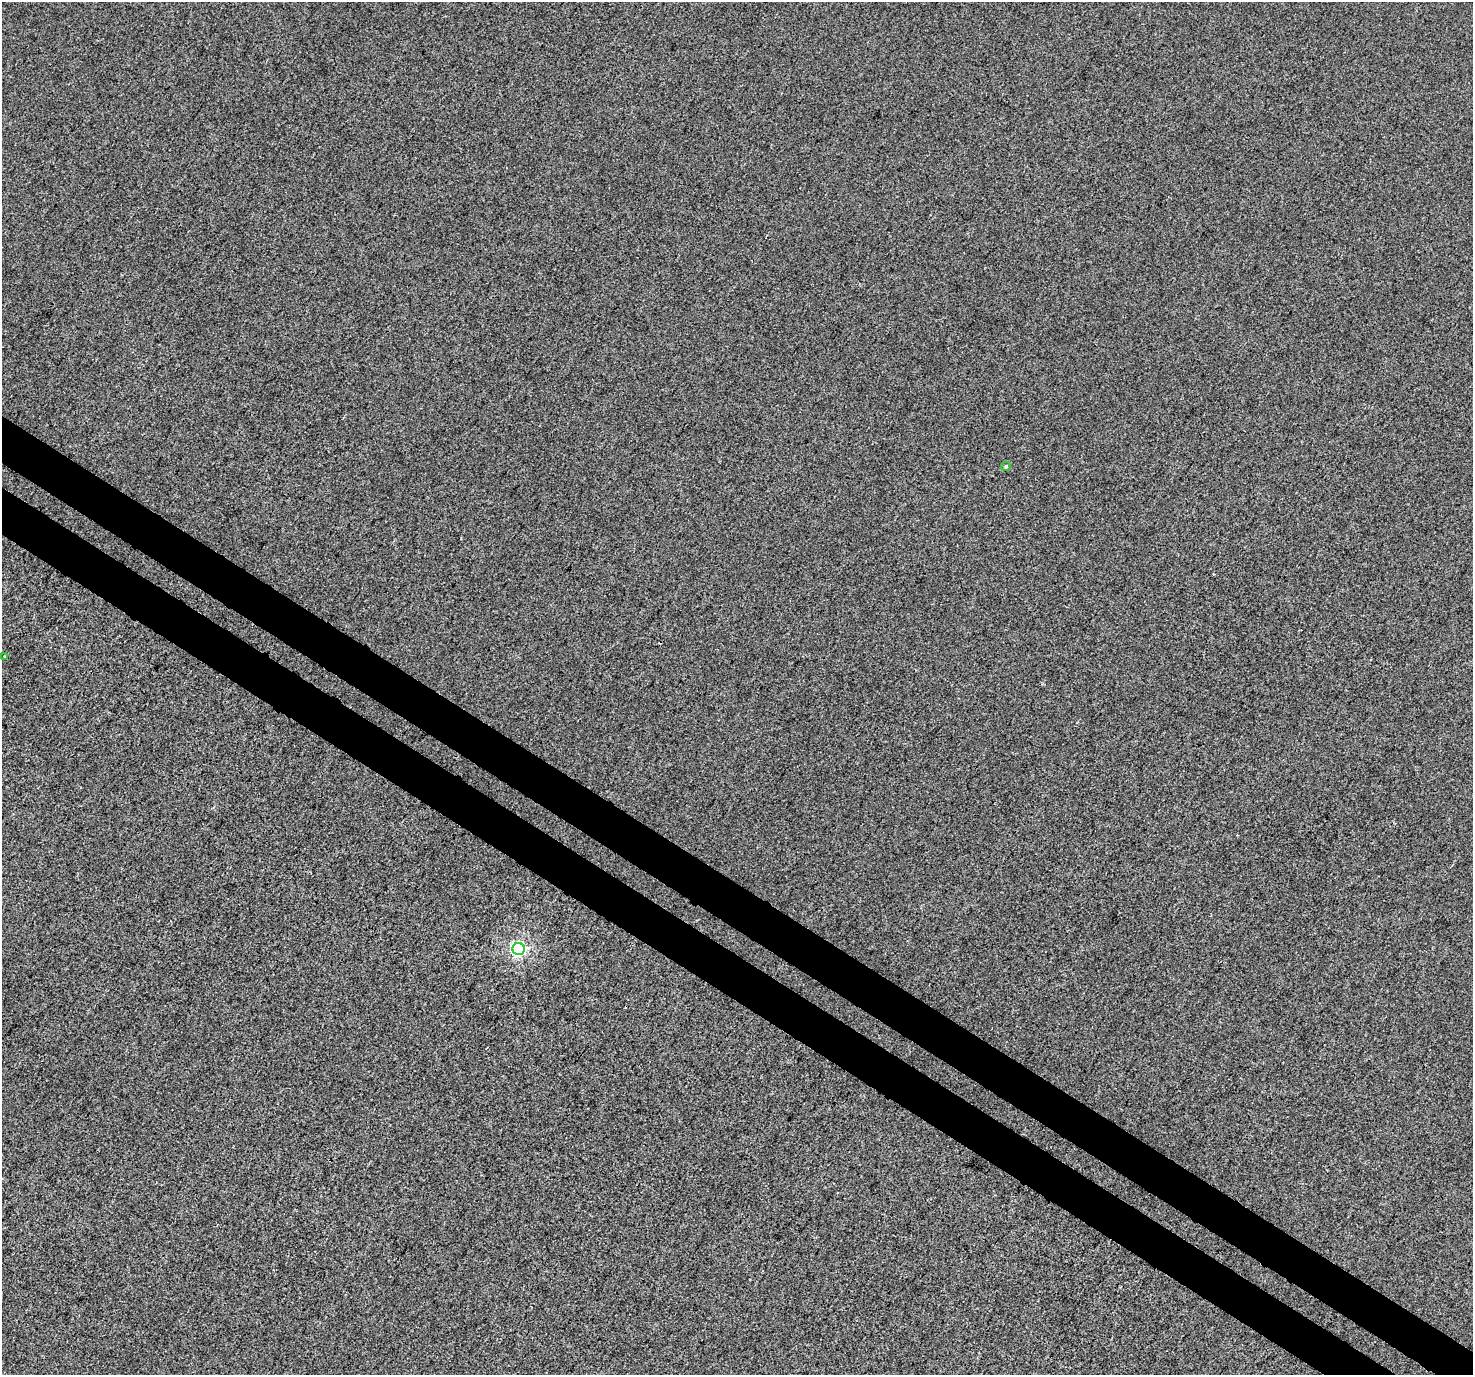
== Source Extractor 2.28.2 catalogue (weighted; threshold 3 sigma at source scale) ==
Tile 6 of 4 x 4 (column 2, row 2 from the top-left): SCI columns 1513-2983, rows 3048-4420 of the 5958 x 6029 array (HDU 1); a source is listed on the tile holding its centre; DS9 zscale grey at full resolution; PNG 1475 x 1377 px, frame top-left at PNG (2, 2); each listed source drawn as its Kron ellipse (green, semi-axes under 4 px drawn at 4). Shown black and unused: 6% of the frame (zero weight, under 3 of 4 exposures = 5% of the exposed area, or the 3 px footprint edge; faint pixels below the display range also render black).
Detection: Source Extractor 2.28.2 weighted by HDU 2 'WHT'; one run over the whole footprint, this tile lists its part. Background -0.00143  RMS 0.0048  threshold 0.0217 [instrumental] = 3 sigma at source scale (4.5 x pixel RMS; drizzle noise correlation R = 1.50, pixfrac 1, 0.0396/0.0396 arcsec/px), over >= 5 px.
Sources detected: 4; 1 cosmic-ray / hot-pixel residue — neither listed nor drawn; the other 3 listed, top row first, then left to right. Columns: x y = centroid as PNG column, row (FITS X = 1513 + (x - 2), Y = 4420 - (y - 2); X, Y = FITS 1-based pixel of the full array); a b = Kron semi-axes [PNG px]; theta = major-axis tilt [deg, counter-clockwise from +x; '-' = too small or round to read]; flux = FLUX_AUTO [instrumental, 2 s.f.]
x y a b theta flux
1006 466 5 4 - 0.56
5 657 3 3 - 0.64
519 949 6 6 - 97